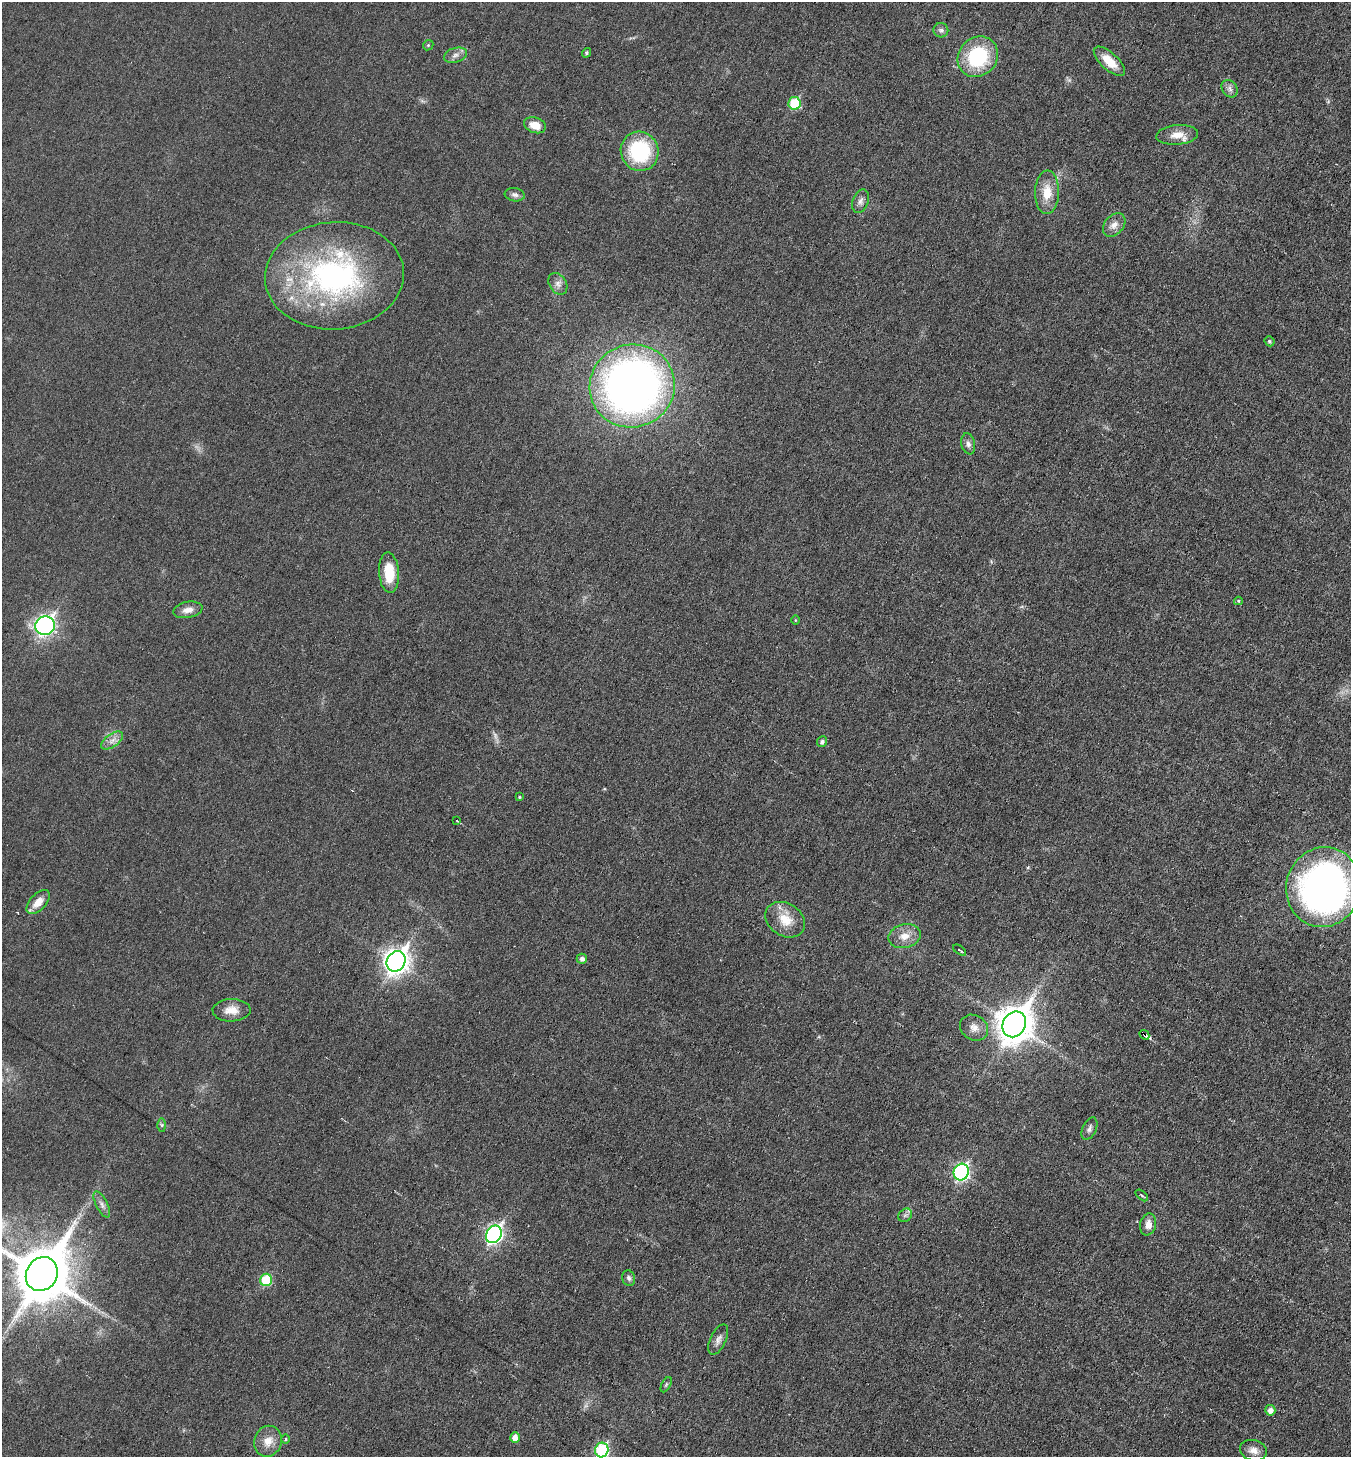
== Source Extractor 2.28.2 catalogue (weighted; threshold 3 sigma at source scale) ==
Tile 6 of 4 x 4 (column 2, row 2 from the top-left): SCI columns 1496-2844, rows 2913-4367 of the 5830 x 5822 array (HDU 1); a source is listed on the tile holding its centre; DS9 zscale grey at full resolution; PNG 1353 x 1459 px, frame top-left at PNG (2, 2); each listed source drawn as its Kron ellipse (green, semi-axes under 4 px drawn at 4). Shown black and unused: <1% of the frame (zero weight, under 3 of 6 exposures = <1% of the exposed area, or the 3 px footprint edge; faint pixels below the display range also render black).
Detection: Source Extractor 2.28.2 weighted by HDU 2 'WHT'; one run over the whole footprint, this tile lists its part. Background 0.0178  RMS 0.0036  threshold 0.0147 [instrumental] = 3 sigma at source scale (4.09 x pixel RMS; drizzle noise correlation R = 1.36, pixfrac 0.8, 0.05/0.05 arcsec/px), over >= 5 px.
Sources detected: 61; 2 too faint to see at this stretch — neither listed nor drawn; the other 59 listed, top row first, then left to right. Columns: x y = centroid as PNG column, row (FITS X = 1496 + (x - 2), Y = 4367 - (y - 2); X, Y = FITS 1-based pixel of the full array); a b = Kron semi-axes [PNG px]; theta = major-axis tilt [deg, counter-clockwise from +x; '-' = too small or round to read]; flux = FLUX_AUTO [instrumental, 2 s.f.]
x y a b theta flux
941 30 7 7 - 1
428 45 5 4 - 0.45
586 53 5 4 - 0.58
455 55 12 7 17 1.8
978 57 21 19 46 26
1109 61 19 8 -42 6.1
1230 89 9 7 -55 1.4
794 103 6 6 - 16
535 125 11 7 -18 4.2
1177 135 21 9 5 4.3
640 151 20 18 -65 27
1047 192 22 12 89 6.6
515 195 10 6 -9 1.3
860 201 12 8 69 1.5
1114 225 13 9 49 2.5
334 276 69 53 4 91
558 284 12 8 -56 1.8
1269 341 5 4 - 0.57
632 386 43 41 23 230
968 444 11 6 -78 1.4
389 573 20 10 -86 9.4
1238 601 4 4 - 0.33
188 610 15 8 11 2.7
795 620 5 3 - 0.31
45 626 10 9 - 120
112 740 12 6 34 2.1
822 742 5 5 - 0.98
519 797 4 3 - 0.38
457 821 4 2 - 0.22
1324 887 40 37 74 160
38 902 15 8 47 3.7
785 920 21 16 -34 6.8
904 936 16 11 12 4.2
960 950 7 2 -36 0.47
582 959 5 5 - 1.2
396 961 10 9 - 270
232 1010 19 11 1 4.1
1014 1024 13 11 59 700
974 1028 14 12 -32 2.9
1144 1035 5 3 - 14
162 1125 6 4 -89 0.56
1089 1129 12 7 65 1.2
961 1172 8 7 - 69
1142 1195 7 4 -40 0.54
102 1204 14 6 -63 1.6
905 1215 7 6 - 0.9
1148 1224 11 8 79 2.4
494 1234 9 7 57 96
42 1274 17 15 58 2100
629 1278 8 6 -72 0.93
266 1280 6 6 - 15
718 1340 16 8 64 1.9
666 1385 8 4 63 0.57
1270 1410 5 5 - 1.8
515 1438 5 5 - 2.7
286 1439 5 3 - 0.35
268 1441 16 13 70 4.2
602 1450 7 6 - 34
1253 1450 14 10 -16 2.4
Overlapping masked pixels (flux is a lower limit): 1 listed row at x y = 1144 1035
Isophote crosses this tile's border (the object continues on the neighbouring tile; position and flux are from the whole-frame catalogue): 2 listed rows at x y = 42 1274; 602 1450